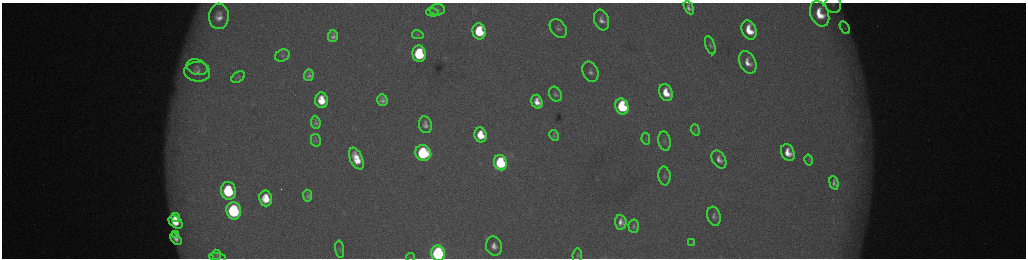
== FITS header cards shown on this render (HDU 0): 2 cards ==
NAXIS1  =                 2048 /fastest changing axis
NAXIS2  =                  512 /next to fastest changing axis

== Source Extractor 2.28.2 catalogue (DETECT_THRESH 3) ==
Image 2048 x 512 px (HDU 0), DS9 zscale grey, zoomed out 1/2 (1 PNG px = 2 x 2 image px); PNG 1028 x 260 px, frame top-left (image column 1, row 511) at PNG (2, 3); each listed source drawn as its Kron ellipse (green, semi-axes under 4 px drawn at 4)
Background 175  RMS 2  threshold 6.12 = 3 sigma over >= 5 px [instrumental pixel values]
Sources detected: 69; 6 cannot appear on this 1/2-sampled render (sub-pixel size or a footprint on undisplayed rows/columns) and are neither listed nor drawn; the other 63 listed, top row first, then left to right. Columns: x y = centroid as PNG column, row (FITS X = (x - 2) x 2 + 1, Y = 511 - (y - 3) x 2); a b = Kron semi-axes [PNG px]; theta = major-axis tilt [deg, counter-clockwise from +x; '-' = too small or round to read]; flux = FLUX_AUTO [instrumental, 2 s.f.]
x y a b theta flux
833 4 8 8 - 1900
689 8 7 4 -61 1800
437 10 7 5 1 1200
432 12 6 4 -3 680
820 14 13 9 -66 13000
219 16 12 10 89 5200
601 20 10 7 -71 3200
558 28 10 7 -54 2000
845 28 7 3 -60 860
749 30 10 7 -67 12000
479 31 8 6 -78 23000
418 35 6 4 -12 530
333 36 6 5 - 1900
710 45 9 4 -69 1100
419 54 8 6 -83 33000
282 55 7 6 - 1200
748 62 12 7 -64 5000
197 67 11 7 -19 2800
197 72 13 10 -5 3600
590 72 10 7 -69 2400
309 75 6 5 - 1600
238 77 7 5 34 1000
666 93 9 6 -66 9700
555 94 8 6 -63 1300
322 100 8 6 -84 10000
382 100 6 5 - 2100
537 102 7 5 -72 5000
622 106 8 6 -69 40000
316 123 6 4 -85 1300
425 125 8 6 -80 2500
695 130 6 3 -71 600
481 135 7 6 - 12000
554 135 6 4 -58 860
646 139 6 2 -82 400
316 140 6 5 - 870
664 141 10 6 -78 1500
788 152 8 6 -65 6800
423 153 8 7 - 59000
356 159 11 6 -66 11000
719 159 9 6 -61 3100
809 160 5 3 - 490
500 163 7 6 - 51000
664 176 9 6 -84 1400
834 183 7 4 -75 1800
228 191 9 7 -81 35000
308 196 6 4 -82 1400
266 198 8 6 -81 10000
234 211 8 7 - 61000
714 216 9 6 -75 1900
176 217 5 3 - 3900
176 222 8 5 -40 8700
621 222 7 5 -87 3200
634 226 7 5 -86 1100
176 234 4 3 - 1000
176 239 7 4 -52 2900
692 243 4 2 - 330
494 246 9 8 - 3800
340 249 9 3 -81 700
438 253 8 7 - 130000
217 255 5 4 - 600
577 255 7 5 82 820
218 257 8 4 -6 750
411 257 4 2 - 290
At the frame edge (FLAGS 8, measured only in part): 3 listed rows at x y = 833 4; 438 253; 218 257
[6 sub-pixel or undisplayed-footprint detections neither listed nor drawn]